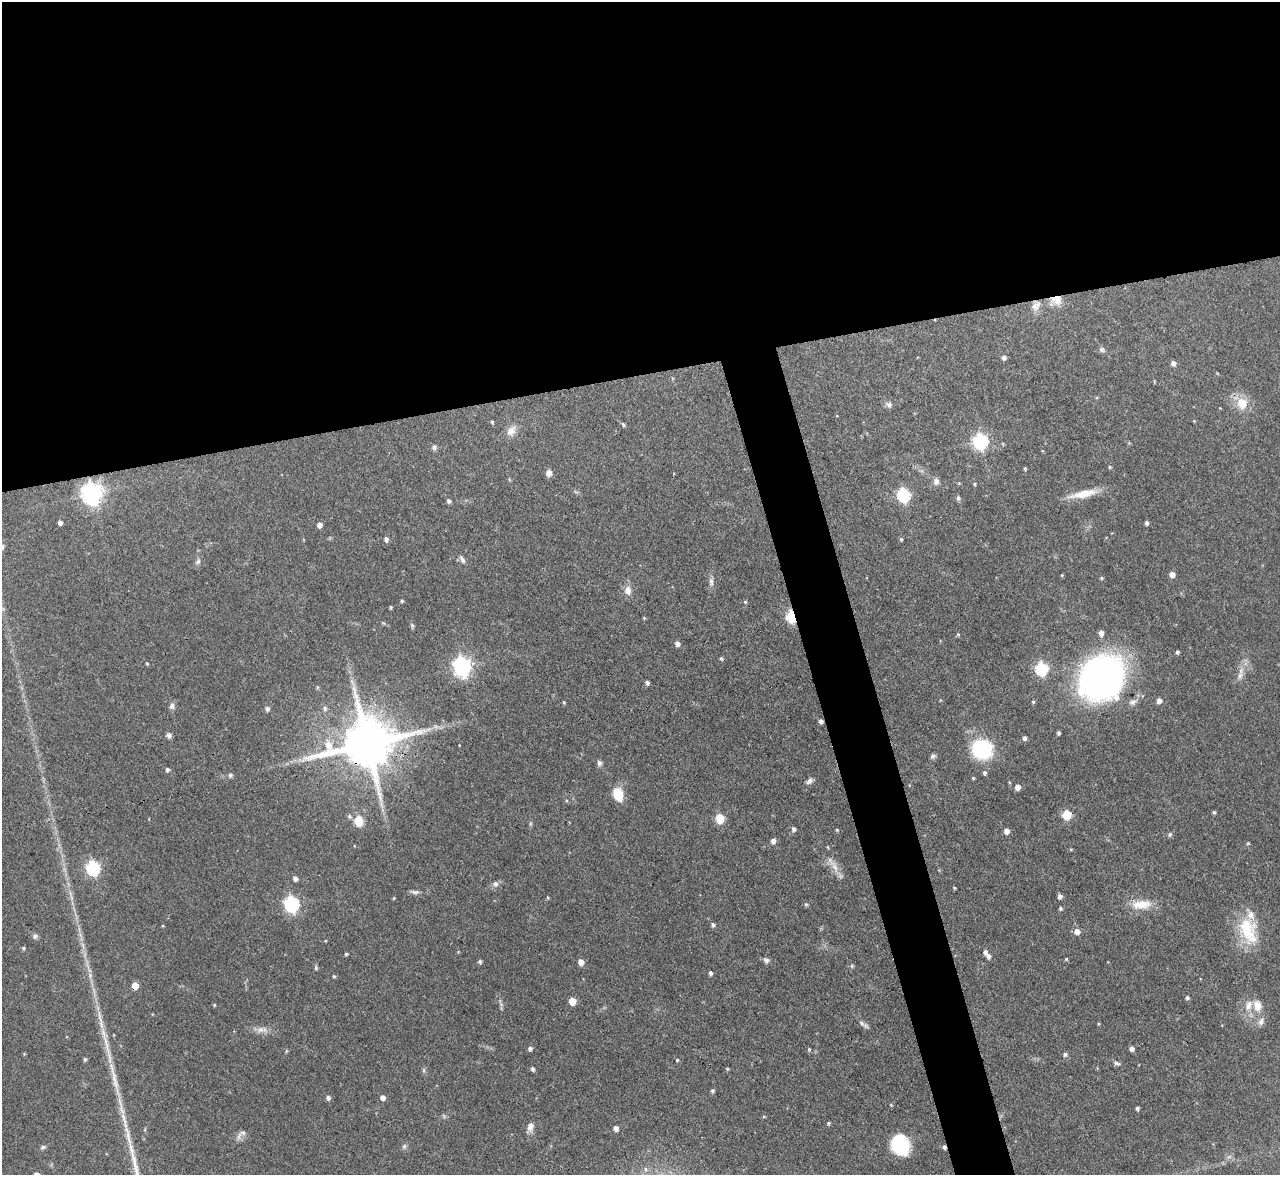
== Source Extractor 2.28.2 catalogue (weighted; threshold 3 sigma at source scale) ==
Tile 2 of 4 x 4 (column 2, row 1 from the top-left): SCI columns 1279-2556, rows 3659-4831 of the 5112 x 5093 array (HDU 1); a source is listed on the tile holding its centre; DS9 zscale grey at full resolution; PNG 1282 x 1177 px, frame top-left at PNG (2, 2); no overlay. Shown black and unused: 35% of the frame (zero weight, under 3 of 4 exposures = <1% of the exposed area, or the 3 px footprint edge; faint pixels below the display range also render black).
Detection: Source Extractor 2.28.2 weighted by HDU 2 'WHT'; one run over the whole footprint, this tile lists its part. Background 0.0965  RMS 0.0042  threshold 0.019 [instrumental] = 3 sigma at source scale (4.5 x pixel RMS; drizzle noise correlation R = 1.50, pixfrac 1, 0.05/0.05 arcsec/px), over >= 5 px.
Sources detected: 157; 1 cosmic-ray / hot-pixel residue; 1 long thin detection or spike segment (spike, bleed or trail) — not listed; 4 inside a brighter listed object's ellipse — not listed separately; the other 151 listed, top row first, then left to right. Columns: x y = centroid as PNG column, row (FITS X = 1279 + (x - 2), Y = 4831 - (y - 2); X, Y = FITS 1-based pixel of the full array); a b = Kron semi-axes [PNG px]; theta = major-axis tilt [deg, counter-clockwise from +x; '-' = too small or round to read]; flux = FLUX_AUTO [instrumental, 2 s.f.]
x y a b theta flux
1056 300 16 13 -8 5.5
1036 306 15 11 55 3.8
1102 350 7 7 - 1.1
1004 357 5 5 - 1.4
1173 363 5 5 - 1.8
1242 403 14 13 - 7.5
889 405 9 7 -45 1.4
1194 421 4 4 - 0.31
492 422 4 3 - 0.61
623 424 5 4 - 0.71
511 431 15 11 54 3.6
981 441 7 6 - 95
434 447 7 7 - 1.2
1110 467 4 4 - 0.5
1025 469 4 3 - 0.58
549 473 6 5 - 3.1
936 482 9 7 -89 1.7
959 483 5 4 - 0.4
975 484 4 3 - 0.48
92 493 8 7 - 280
1083 494 36 8 12 8.6
904 495 7 6 - 60
958 498 6 5 - 1.1
449 501 5 4 - 1.1
60 523 4 4 - 1.6
1146 523 4 3 - 1.1
319 525 5 5 - 2.2
386 539 5 4 - 1.5
901 539 5 4 - 0.62
462 559 14 5 -60 1.4
198 562 8 6 49 1.1
1172 574 5 5 - 3.1
1062 575 4 3 - 0.39
1102 578 4 4 - 0.51
711 582 12 6 -86 1.7
628 590 12 9 -89 3.1
402 601 4 4 - 0.57
745 602 5 4 - 0.55
391 607 4 3 - 0.56
791 616 6 4 -82 42
644 618 4 4 - 0.41
412 626 7 5 -83 0.73
1101 633 7 5 -87 1.7
958 634 5 4 - 0.56
677 643 5 5 - 1.8
1177 652 4 3 - 0.77
721 659 4 4 - 0.7
147 663 4 3 - 0.5
462 667 8 7 - 180
1042 668 6 6 - 49
1240 676 12 7 72 2.5
1101 678 39 35 41 190
647 683 5 4 - 1.1
317 687 6 4 -90 0.49
1159 701 5 5 - 2.3
564 702 5 4 - 0.48
1033 702 4 3 - 0.66
1133 702 13 7 26 2.1
172 706 9 6 86 1.4
267 709 6 5 - 1.2
821 721 4 4 - 1.2
1058 733 4 4 - 0.78
169 735 7 5 -50 1.4
1025 738 5 4 - 1.4
367 744 16 13 13 3000
982 749 18 17 - 34
933 756 8 6 24 0.98
599 763 8 6 -89 1.2
167 770 4 4 - 1.1
985 773 6 5 - 1
230 775 6 5 - 0.87
973 778 3 3 - 0.49
809 781 9 6 41 1.5
1017 787 5 5 - 2.9
618 794 16 10 -70 8.3
1214 812 4 4 - 0.67
1067 815 6 5 - 17
349 816 6 6 - 0.92
720 819 6 5 - 17
359 821 6 5 - 22
794 829 5 5 - 1.3
837 830 4 4 - 0.44
1007 831 5 5 - 2.8
1170 834 6 6 - 0.81
773 841 5 4 - 2.1
1248 843 4 4 - 0.44
1071 849 5 3 - 0.46
835 867 22 8 -58 4.2
93 868 7 6 - 69
295 878 5 4 - 1.6
495 884 8 8 - 1.6
954 888 4 3 - 0.43
415 892 12 5 -6 1.4
1060 896 4 4 - 1.8
394 898 4 4 - 0.4
292 904 7 6 - 95
806 904 6 4 -67 0.65
1141 904 27 11 6 7.8
1060 908 5 4 - 0.73
713 925 5 4 - 1
1248 930 36 22 -73 19
1077 932 6 6 - 2.6
35 936 7 7 - 1.1
23 948 4 4 - 0.69
346 954 4 4 - 0.52
988 956 6 5 - 1.5
1066 959 4 3 - 0.41
766 960 8 6 -5 1.3
480 961 4 4 - 0.99
581 962 5 5 - 3.2
852 966 6 4 69 0.66
316 968 6 5 - 0.66
710 973 5 4 - 1
90 975 7 6 - 1.2
334 976 4 4 - 0.5
135 986 5 5 - 5.9
1187 997 4 4 - 0.89
572 1001 5 5 - 8.2
501 1004 8 3 -45 0.72
214 1005 4 4 - 0.4
1257 1006 13 10 -78 4.5
1261 1022 11 7 73 1.9
862 1023 7 6 - 1.2
1098 1024 5 3 - 0.43
260 1030 13 8 15 2.6
103 1033 19 8 -72 4.6
114 1035 4 2 - 0.28
530 1049 5 4 - 1.2
1132 1049 5 4 - 1.7
809 1050 5 4 - 0.55
286 1051 5 4 - 0.51
1065 1054 5 5 - 0.98
85 1059 4 4 - 0.69
677 1060 4 4 - 0.46
1117 1063 9 5 -18 1.1
532 1069 4 4 - 1.2
727 1069 4 4 - 0.48
424 1070 6 4 72 0.66
712 1091 4 4 - 0.82
328 1098 5 5 - 1.4
383 1098 5 5 - 2.2
1137 1108 4 4 - 0.95
764 1117 5 3 - 0.38
828 1123 5 4 - 0.57
530 1127 12 7 77 2.5
616 1128 5 4 - 2.1
239 1136 15 6 71 1.8
900 1145 16 13 -70 33
404 1146 7 5 68 0.9
43 1147 8 5 10 0.86
1229 1157 7 4 19 0.87
Overlapping masked pixels (flux is a lower limit): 6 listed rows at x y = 1056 300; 791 616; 821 721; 367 744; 1067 815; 135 986